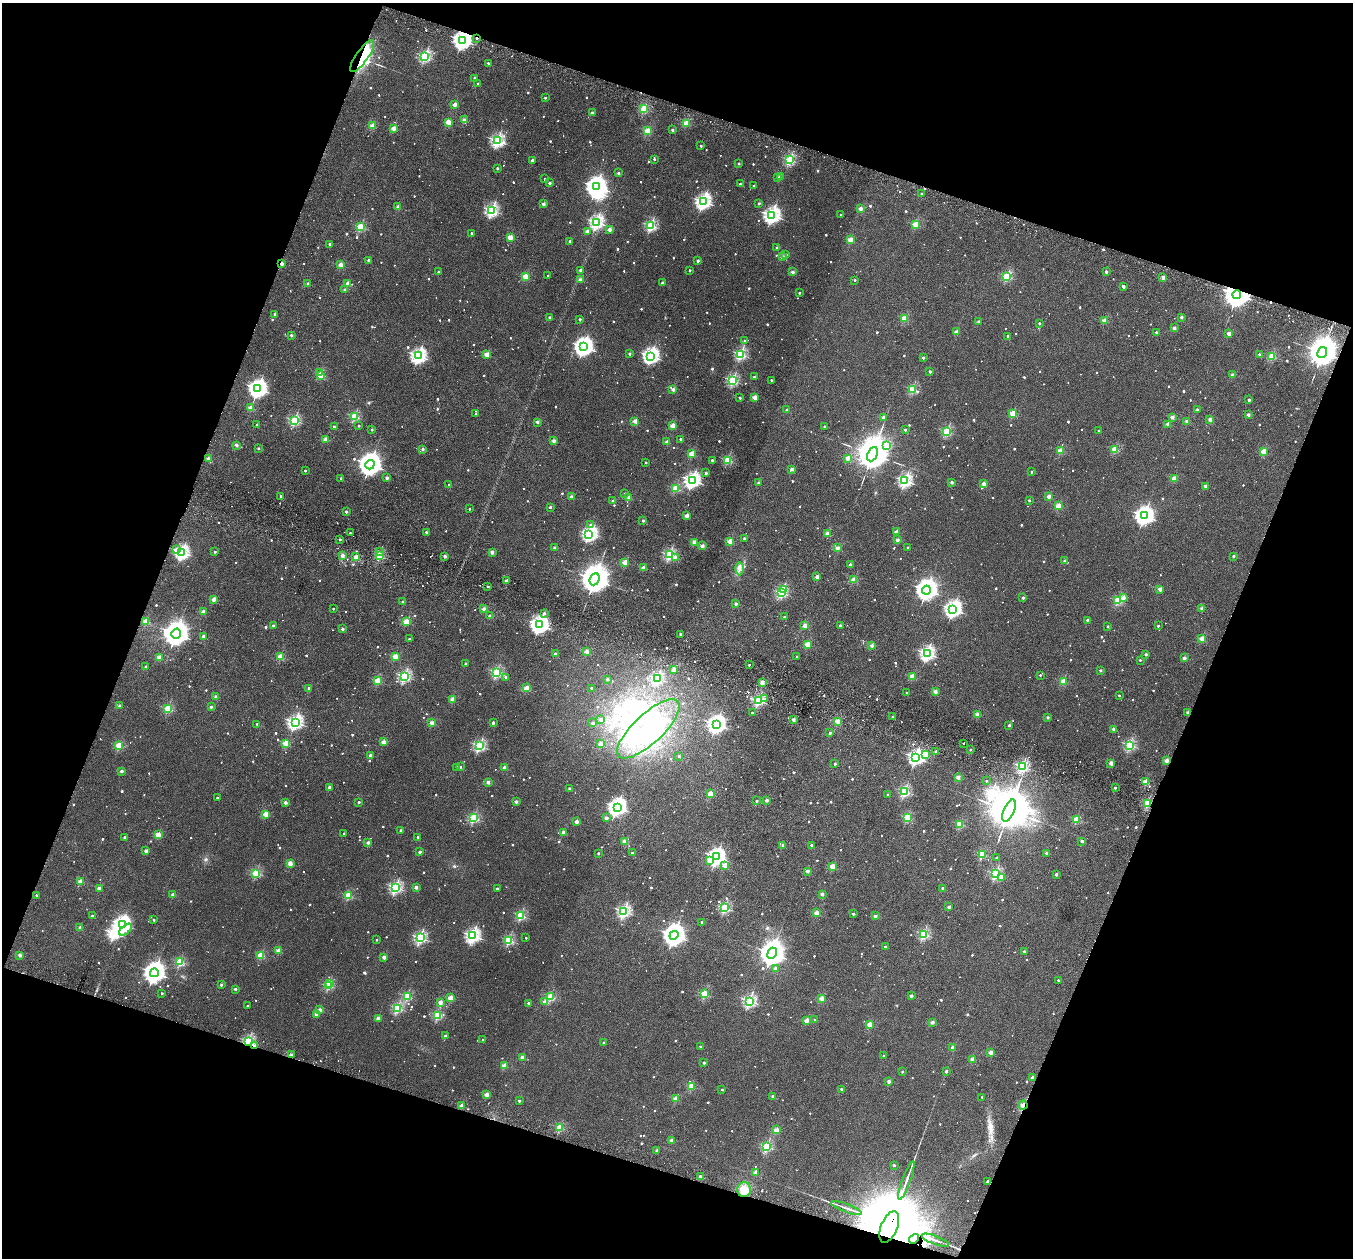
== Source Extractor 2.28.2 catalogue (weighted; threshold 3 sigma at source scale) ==
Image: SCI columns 27-5428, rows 320-5340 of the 5452 x 5530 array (HDU 1 of 3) = the unmasked area's bounding box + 8 px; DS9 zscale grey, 4 x 4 block average (1 PNG px = mean of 4 x 4 image px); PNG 1355 x 1260 px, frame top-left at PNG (2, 3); each listed source drawn as its Kron ellipse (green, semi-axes under 4 px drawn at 4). Shown black and unused: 39% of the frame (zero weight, under 2 of 3 exposures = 3% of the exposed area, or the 3 px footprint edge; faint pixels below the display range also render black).
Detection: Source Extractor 2.28.2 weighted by HDU 2 'WHT'. Background 0.0409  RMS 0.007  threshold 0.0316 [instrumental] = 3 sigma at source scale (4.5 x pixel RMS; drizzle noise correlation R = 1.50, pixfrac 1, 0.05/0.05 arcsec/px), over >= 5 px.
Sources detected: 1366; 13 too faint to see at this stretch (4 x 4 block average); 23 inside a brighter object's white glare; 9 cosmic-ray / hot-pixel residue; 3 long thin detections or spike segments (spike, bleed or trail) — neither listed nor drawn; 4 coinciding with a brighter row at this scale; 4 inside a brighter listed object's ellipse — not listed separately; of the other 1310, all 500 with FLUX_AUTO >= 12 (the completeness limit of this list) listed and drawn (810 fainter detections not listed), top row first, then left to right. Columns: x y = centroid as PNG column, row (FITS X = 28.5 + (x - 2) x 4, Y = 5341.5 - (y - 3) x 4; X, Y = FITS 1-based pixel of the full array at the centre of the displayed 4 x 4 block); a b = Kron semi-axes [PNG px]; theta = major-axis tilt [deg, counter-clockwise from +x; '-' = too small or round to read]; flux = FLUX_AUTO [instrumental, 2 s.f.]
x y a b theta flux
477 38 2 2 - 14
462 40 3 3 - 2300
362 56 19 6 55 170
425 56 2 2 - 610
488 63 2 2 - 18
475 78 2 2 - 23
478 83 2 2 - 14
545 98 2 2 - 14
455 104 2 2 - 80
644 109 2 2 - 280
592 113 2 2 - 38
464 120 2 2 - 65
448 122 2 2 - 120
686 123 2 2 - 200
372 126 2 2 - 140
393 128 2 2 - 96
672 130 2 2 - 24
647 131 2 2 - 160
497 141 2 2 - 770
701 146 2 2 - 14
654 159 2 2 - 16
532 160 2 2 - 44
790 160 2 2 - 450
739 163 2 2 - 19
497 168 2 2 - 22
618 173 2 2 - 20
781 176 2 2 - 64
777 178 2 2 - 15
544 179 2 2 - 17
549 183 2 2 - 30
740 184 2 2 - 15
754 186 2 2 - 16
596 187 4 3 - 3200
922 193 2 2 - 13
703 202 3 2 - 1300
759 203 2 2 - 17
543 204 2 2 - 51
398 207 2 2 - 68
860 209 2 2 - 77
492 210 2 2 - 760
841 214 2 2 - 14
772 215 3 2 - 1500
597 222 2 2 - 920
915 224 2 2 - 180
651 226 2 2 - 560
360 227 2 2 - 260
609 229 2 2 - 64
587 231 2 2 - 73
471 233 2 2 - 15
510 237 2 2 - 140
850 240 2 2 - 110
570 241 2 2 - 29
329 244 2 2 - 16
777 248 2 2 - 28
786 255 2 2 - 17
782 257 2 2 - 56
369 260 2 2 - 40
698 261 2 2 - 30
281 264 2 2 - 71
341 265 2 2 - 110
580 270 2 2 - 27
690 270 2 2 - 15
438 272 2 2 - 14
792 272 2 2 - 53
1106 272 2 2 - 40
525 276 2 2 - 150
548 276 2 2 - 20
1007 276 2 2 - 350
1163 277 2 2 - 63
580 280 2 2 - 68
855 280 2 2 - 12
347 283 2 2 - 67
662 283 2 2 - 26
308 284 2 2 - 36
1123 287 2 2 - 21
345 290 2 2 - 49
799 293 2 2 - 14
1237 295 4 4 - 9100
275 314 2 2 - 27
550 317 2 2 - 36
1181 317 2 2 - 36
904 318 2 2 - 160
580 319 2 2 - 23
1105 321 2 2 - 120
979 322 2 2 - 45
1039 323 2 2 - 18
1174 328 2 2 - 48
956 332 2 2 - 78
1156 333 2 2 - 28
1229 334 2 2 - 89
291 335 2 2 - 29
1008 336 2 2 - 17
745 341 2 2 - 24
583 347 4 3 - 2500
1322 352 6 4 62 13000
629 354 2 2 - 24
741 354 2 2 - 580
1259 354 2 2 - 19
487 355 2 2 - 120
418 356 3 2 - 1200
651 356 3 2 - 1500
1272 356 2 2 - 240
923 358 2 2 - 22
320 372 2 2 - 18
930 372 2 2 - 25
320 375 2 2 - 180
1233 375 2 2 - 59
754 377 2 2 - 26
733 380 2 2 - 530
771 380 2 2 - 13
258 389 3 3 - 2300
673 389 2 2 - 60
912 389 2 2 - 310
754 397 2 2 - 94
740 398 2 2 - 15
1249 400 2 2 - 27
251 408 2 2 - 140
1197 409 2 2 - 16
787 410 2 2 - 44
476 414 2 2 - 16
1013 414 2 2 - 190
1248 415 2 2 - 42
355 416 2 2 - 350
883 417 2 2 - 57
1172 417 2 2 - 49
1210 419 2 2 - 73
294 420 2 2 - 490
635 421 2 2 - 83
1187 421 2 2 - 58
537 422 2 2 - 45
257 424 2 2 - 12
1168 424 2 2 - 43
359 426 2 2 - 15
672 426 2 2 - 110
824 426 2 2 - 16
334 427 2 2 - 17
372 430 2 2 - 15
905 430 2 2 - 23
947 431 2 2 - 380
1099 431 2 2 - 19
325 439 2 2 - 97
680 439 2 2 - 22
554 441 2 2 - 68
667 442 2 2 - 77
236 445 2 2 - 37
887 445 2 2 - 51
258 448 2 2 - 14
423 449 2 2 - 28
1115 449 2 2 - 210
1060 451 2 2 - 160
1264 451 2 2 - 160
692 454 2 2 - 170
872 454 7 5 65 19000
848 458 2 2 - 89
208 459 2 2 - 60
712 460 2 2 - 21
728 460 2 2 - 320
646 462 2 2 - 13
370 465 5 4 - 4900
792 469 2 2 - 49
305 471 2 2 - 19
1032 472 2 2 - 14
706 473 2 2 - 23
341 478 2 2 - 19
387 478 2 2 - 45
1174 479 2 2 - 100
692 480 3 2 - 1400
905 481 2 2 - 890
952 482 2 2 - 40
758 483 2 2 - 26
984 484 2 2 - 81
449 485 2 2 - 21
1205 486 2 2 - 34
675 489 2 2 - 270
625 493 2 2 - 19
281 496 2 2 - 14
1049 496 2 2 - 82
571 497 2 2 - 47
629 497 2 2 - 72
1029 500 2 2 - 12
613 501 2 2 - 48
1058 506 2 2 - 170
550 507 2 2 - 25
469 509 2 2 - 15
346 512 2 2 - 32
686 516 2 2 - 76
1144 516 4 3 - 2600
643 520 2 2 - 26
590 525 2 2 - 19
426 532 2 2 - 16
896 532 2 2 - 54
350 533 2 2 - 15
828 533 2 2 - 86
589 534 2 2 - 800
744 538 2 2 - 22
340 539 2 2 - 21
897 540 2 2 - 47
730 541 2 2 - 120
695 542 2 2 - 97
702 546 2 2 - 72
908 547 2 2 - 18
555 548 2 2 - 32
837 548 2 2 - 76
177 549 2 2 - 27
379 551 2 2 - 16
215 552 2 2 - 19
492 552 2 2 - 66
182 553 2 2 - 1000
669 555 2 2 - 550
342 556 2 2 - 80
379 556 2 2 - 330
445 556 2 2 - 43
1233 556 2 2 - 22
356 557 2 2 - 110
675 558 2 2 - 40
1065 561 2 2 - 35
625 563 2 2 - 160
850 564 2 2 - 29
643 568 2 2 - 79
739 569 6 3 89 13
817 577 2 2 - 60
595 579 6 4 64 12000
854 579 2 2 - 130
506 581 2 2 - 57
488 586 2 2 - 18
784 589 2 2 - 130
1160 589 2 2 - 82
926 590 4 4 - 4000
781 593 2 2 - 480
1023 598 2 2 - 26
1123 598 2 2 - 63
214 599 2 2 - 93
1118 601 2 2 - 310
403 602 2 2 - 45
736 604 2 2 - 40
333 609 2 2 - 14
484 609 2 2 - 50
953 609 3 3 - 1700
1202 609 2 2 - 72
203 611 2 2 - 79
544 613 2 2 - 16
490 616 2 2 - 55
784 617 2 2 - 15
1087 620 2 2 - 22
146 621 2 2 - 160
406 622 2 2 - 180
539 625 3 3 - 2000
840 625 2 2 - 35
273 626 2 2 - 35
805 626 2 2 - 100
1108 626 2 2 - 15
1158 626 2 2 - 15
342 629 2 2 - 31
176 634 5 4 - 6600
681 634 2 2 - 37
203 636 2 2 - 50
409 639 2 2 - 15
1202 639 2 2 - 130
807 644 2 2 - 140
872 645 2 2 - 46
586 651 2 2 - 83
555 654 2 2 - 30
927 654 2 2 - 1100
1146 654 2 2 - 25
280 656 2 2 - 180
395 656 2 2 - 160
159 657 2 2 - 110
797 657 2 2 - 20
1184 658 2 2 - 51
1140 660 2 2 - 16
465 664 2 2 - 16
749 665 2 2 - 14
145 667 2 2 - 24
674 669 2 2 - 86
1100 670 2 2 - 21
497 672 2 2 - 490
1040 675 2 2 - 14
404 676 2 2 - 670
912 676 2 2 - 130
506 677 2 2 - 24
657 678 2 2 - 680
607 679 2 2 - 26
378 681 2 2 - 190
1063 682 2 2 - 180
762 683 2 2 - 84
309 688 2 2 - 39
526 688 2 2 - 130
591 688 2 2 - 24
935 691 2 2 - 71
907 693 2 2 - 14
1119 695 2 2 - 15
216 697 2 2 - 68
453 699 2 2 - 97
764 699 2 2 - 17
758 701 2 2 - 560
119 706 2 2 - 41
211 707 2 2 - 27
168 709 2 2 - 300
753 713 2 2 - 27
1188 713 2 2 - 41
978 714 2 2 - 92
893 717 2 2 - 31
1048 717 2 2 - 29
601 719 2 2 - 24
793 720 2 2 - 55
295 722 2 2 - 1200
838 722 2 2 - 140
432 723 2 2 - 100
493 723 2 2 - 37
593 723 2 2 - 40
257 724 2 2 - 14
716 724 3 3 - 2100
1009 725 2 2 - 25
648 729 40 14 43 280
1113 729 2 2 - 44
830 733 2 2 - 18
383 742 2 2 - 100
286 743 2 2 - 180
964 743 2 2 - 12
600 744 2 2 - 82
119 745 2 2 - 240
1130 745 2 2 - 520
479 746 2 2 - 620
970 749 2 2 - 18
936 751 2 2 - 23
926 754 2 2 - 180
370 755 2 2 - 42
679 756 2 2 - 21
916 757 3 2 - 1200
1166 760 2 2 - 87
1111 763 2 2 - 75
835 764 2 2 - 14
456 767 2 2 - 16
460 767 2 2 - 20
1022 767 2 2 - 650
505 768 2 2 - 62
122 771 2 2 - 41
958 777 2 2 - 73
986 781 2 2 - 13
488 782 2 2 - 58
1145 782 2 2 - 180
329 787 2 2 - 35
569 788 2 2 - 18
1115 788 2 2 - 35
905 791 2 2 - 540
710 794 2 2 - 150
888 795 2 2 - 23
217 798 2 2 - 17
757 801 2 2 - 19
767 801 2 2 - 37
285 802 2 2 - 50
359 802 2 2 - 17
516 802 2 2 - 44
1148 803 2 2 - 370
617 807 4 3 - 2000
1009 811 12 5 67 35000
265 814 2 2 - 130
907 817 2 2 - 270
474 818 2 2 - 420
606 818 2 2 - 52
1076 819 2 2 - 160
576 822 2 2 - 68
960 824 2 2 - 220
401 830 2 2 - 31
563 832 2 2 - 68
344 833 2 2 - 14
158 835 2 2 - 140
125 837 2 2 - 30
418 837 2 2 - 15
625 841 2 2 - 78
1082 841 2 2 - 46
368 843 2 2 - 51
783 845 2 2 - 41
811 845 2 2 - 23
146 851 2 2 - 63
420 852 2 2 - 41
598 853 2 2 - 12
632 853 2 2 - 18
1046 853 2 2 - 23
982 854 2 2 - 230
716 857 3 3 - 2000
996 858 2 2 - 13
709 861 2 2 - 66
290 863 2 2 - 100
725 865 2 2 - 110
833 866 2 2 - 160
808 871 2 2 - 59
256 873 2 2 - 360
996 874 2 2 - 530
1056 874 2 2 - 37
1001 877 2 2 - 61
81 881 2 2 - 110
396 887 2 2 - 720
416 887 2 2 - 58
99 888 2 2 - 68
497 888 2 2 - 23
943 888 2 2 - 28
822 894 2 2 - 55
36 895 2 2 - 13
173 895 2 2 - 70
348 896 2 2 - 260
949 907 2 2 - 57
725 908 2 2 - 410
624 911 2 2 - 800
817 913 2 2 - 110
853 914 2 2 - 25
521 915 2 2 - 400
92 916 2 2 - 20
875 916 2 2 - 43
154 920 2 2 - 17
702 922 2 2 - 25
122 924 3 3 - 1700
80 927 2 2 - 27
126 930 8 4 39 39
923 934 2 2 - 440
674 935 4 4 - 4500
473 936 2 2 - 1100
420 938 2 2 - 720
526 938 2 2 - 12
376 940 2 2 - 13
509 940 2 2 - 400
885 947 2 2 - 34
278 950 2 2 - 91
1024 951 2 2 - 27
772 953 6 4 67 6700
20 955 2 2 - 51
261 955 2 2 - 200
384 957 2 2 - 59
180 962 2 2 - 310
775 968 2 2 - 24
154 973 4 4 - 3900
1058 980 2 2 - 15
329 983 2 2 - 140
221 985 2 2 - 28
328 986 2 2 - 220
235 989 2 2 - 25
162 993 2 2 - 15
704 994 2 2 - 280
407 996 2 2 - 280
911 996 2 2 - 36
551 997 2 2 - 230
450 998 2 2 - 130
822 999 2 2 - 130
749 1001 2 2 - 750
440 1002 2 2 - 71
545 1002 2 2 - 61
529 1003 2 2 - 38
247 1006 2 2 - 13
397 1008 2 2 - 460
320 1010 2 2 - 65
316 1014 2 2 - 38
438 1015 2 2 - 320
378 1018 2 2 - 66
815 1020 2 2 - 13
806 1021 2 2 - 85
932 1022 2 2 - 51
870 1025 2 2 - 130
445 1036 2 2 - 41
483 1040 2 2 - 22
248 1041 2 2 - 560
604 1042 2 2 - 16
254 1045 2 2 - 24
700 1046 2 2 - 12
952 1047 2 2 - 41
991 1052 2 2 - 97
291 1055 2 2 - 57
884 1055 2 2 - 13
522 1057 2 2 - 56
973 1059 2 2 - 110
704 1063 2 2 - 30
504 1066 2 2 - 110
946 1071 2 2 - 24
902 1072 2 2 - 15
1032 1078 2 2 - 40
889 1081 2 2 - 55
691 1086 2 2 - 170
842 1089 2 2 - 29
722 1090 2 2 - 14
487 1095 2 2 - 92
773 1096 2 2 - 48
982 1097 2 2 - 12
676 1099 2 2 - 120
519 1101 2 2 - 24
1023 1105 4 2 - 25
462 1106 2 2 - 86
560 1127 2 2 - 230
776 1130 2 2 - 120
672 1140 2 2 - 53
767 1147 2 2 - 430
657 1150 2 2 - 45
894 1165 2 2 - 23
756 1172 2 2 - 62
700 1176 2 2 - 28
906 1180 20 2 70 24
988 1181 2 2 - 19
744 1190 7 6 - 45
847 1208 16 2 -20 16
889 1227 16 8 68 98000
914 1239 6 4 47 26
935 1240 14 2 -21 15
Overlapping masked pixels (flux is a lower limit): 12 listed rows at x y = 477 38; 462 40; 362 56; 281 264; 1237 295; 1322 352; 1148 803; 248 1041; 254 1045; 1023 1105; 889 1227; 914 1239